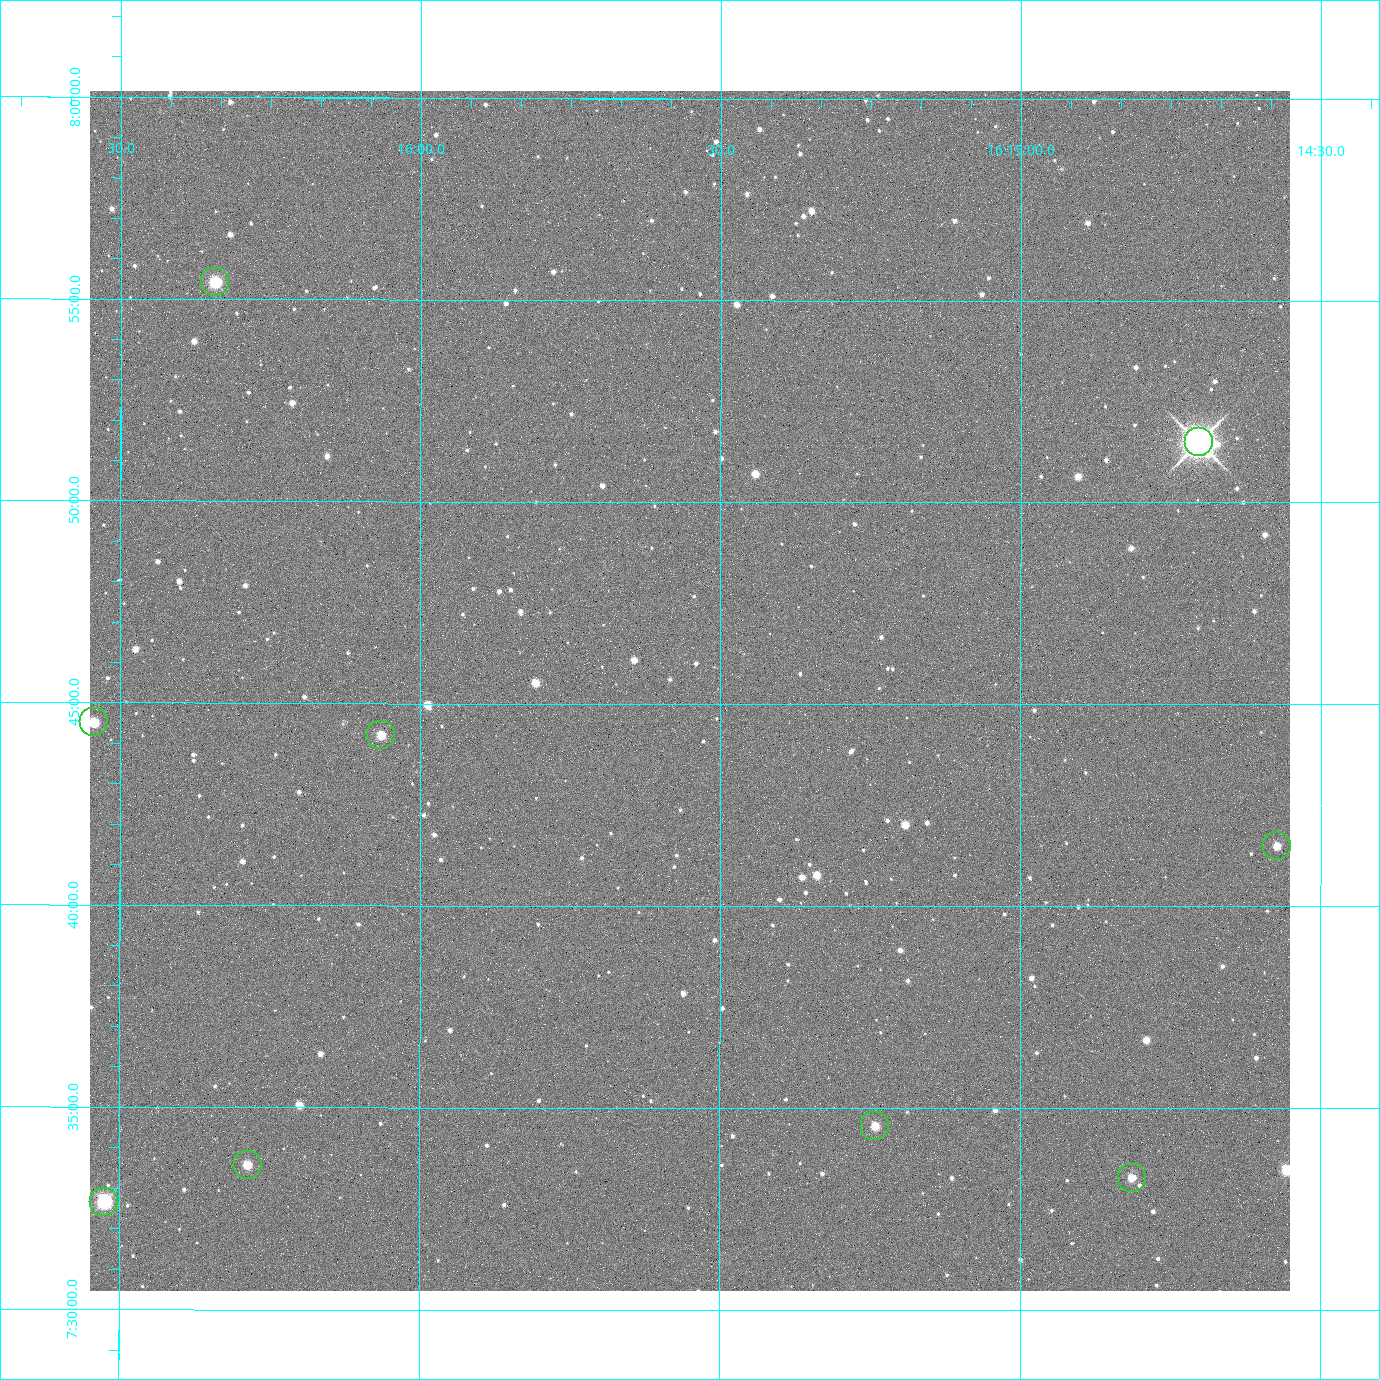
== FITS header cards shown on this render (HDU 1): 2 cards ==
NAXIS1  =                 2400 / Width of image data
NAXIS2  =                 2400 / Height of image data

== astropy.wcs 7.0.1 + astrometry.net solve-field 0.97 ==
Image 2400 x 2400 px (HDU 1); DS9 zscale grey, zoomed out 1/2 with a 90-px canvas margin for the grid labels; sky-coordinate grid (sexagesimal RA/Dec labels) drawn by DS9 from the SOLVED WCS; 9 Tycho-2 reference stars matched to detected sources circled (green)
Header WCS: RA---TAN/DEC--TAN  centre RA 16:15:33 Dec +07:45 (243.89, +7.75 deg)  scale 0.74 arcsec/px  FOV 29.6' x 29.6'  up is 0 deg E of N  parity normal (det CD < 0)
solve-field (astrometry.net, Tycho-2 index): VERIFIED the header's WCS against the Tycho-2 star catalogue (6 matches, 0 conflicts) and refined it, rather than solving blind
Solved WCS: RA---TAN-SIP/DEC--TAN-SIP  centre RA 16:15:33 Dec +07:45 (243.89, +7.76 deg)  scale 0.743 arcsec/px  FOV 29.7' x 29.7'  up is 0 deg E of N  parity normal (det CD < 0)
The solver's refit moves the header's centre by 3.1 arcsec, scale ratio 1.004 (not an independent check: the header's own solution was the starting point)
Tycho-2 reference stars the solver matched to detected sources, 9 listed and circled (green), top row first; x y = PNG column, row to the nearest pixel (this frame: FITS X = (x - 90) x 2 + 1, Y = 2400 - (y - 91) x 2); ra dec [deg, ICRS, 3 dp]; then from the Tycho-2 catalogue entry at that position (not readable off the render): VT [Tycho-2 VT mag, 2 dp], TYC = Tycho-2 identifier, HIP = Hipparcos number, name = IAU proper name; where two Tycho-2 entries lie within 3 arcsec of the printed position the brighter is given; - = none
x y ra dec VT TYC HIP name
215 282 244.086 +7.924 10.10 946-635-1 - -
1198 442 243.676 +7.858 6.72 946-1598-1 79608 -
94 722 244.136 +7.742 11.26 946-889-1 - -
381 736 244.016 +7.737 11.56 946-881-1 - -
1277 846 243.643 +7.692 11.91 946-916-1 - -
874 1126 243.810 +7.576 11.94 946-1047-1 - -
248 1166 244.071 +7.560 11.55 946-984-1 - -
1132 1178 243.703 +7.555 12.21 946-959-1 - -
104 1202 244.131 +7.544 9.21 946-968-1 - -